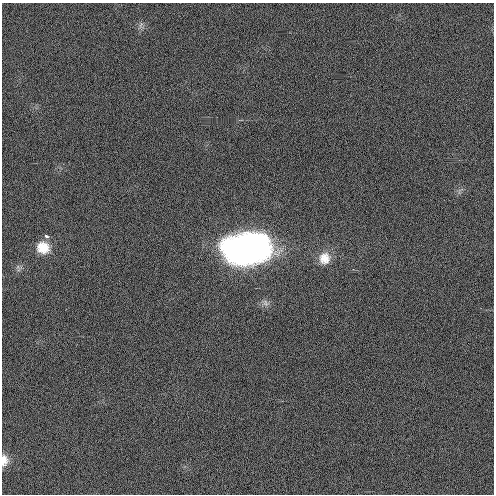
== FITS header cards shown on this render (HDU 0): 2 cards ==
NAXIS1  =                  492 / Axis length
NAXIS2  =                  492 / Axis length

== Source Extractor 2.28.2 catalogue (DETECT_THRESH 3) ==
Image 492 x 492 px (HDU 0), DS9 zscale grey, 1 PNG px = 1 image px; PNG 496 x 496 px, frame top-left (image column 1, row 492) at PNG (2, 3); no overlay
Background 0.955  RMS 3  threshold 8.91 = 3 sigma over >= 5 px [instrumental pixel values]
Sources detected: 7; all 7 listed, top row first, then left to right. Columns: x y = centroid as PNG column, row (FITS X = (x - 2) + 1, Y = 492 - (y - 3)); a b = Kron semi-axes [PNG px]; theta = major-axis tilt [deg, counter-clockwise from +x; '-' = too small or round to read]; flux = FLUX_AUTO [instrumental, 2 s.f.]
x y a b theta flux
459 191 11 3 79 440
46 236 4 4 - 870
43 248 17 16 - 4400
247 248 45 27 5 71000
324 258 16 14 79 3000
18 267 7 6 - 660
4 460 13 8 88 1700
At the frame edge (FLAGS 8, measured only in part): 1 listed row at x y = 4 460